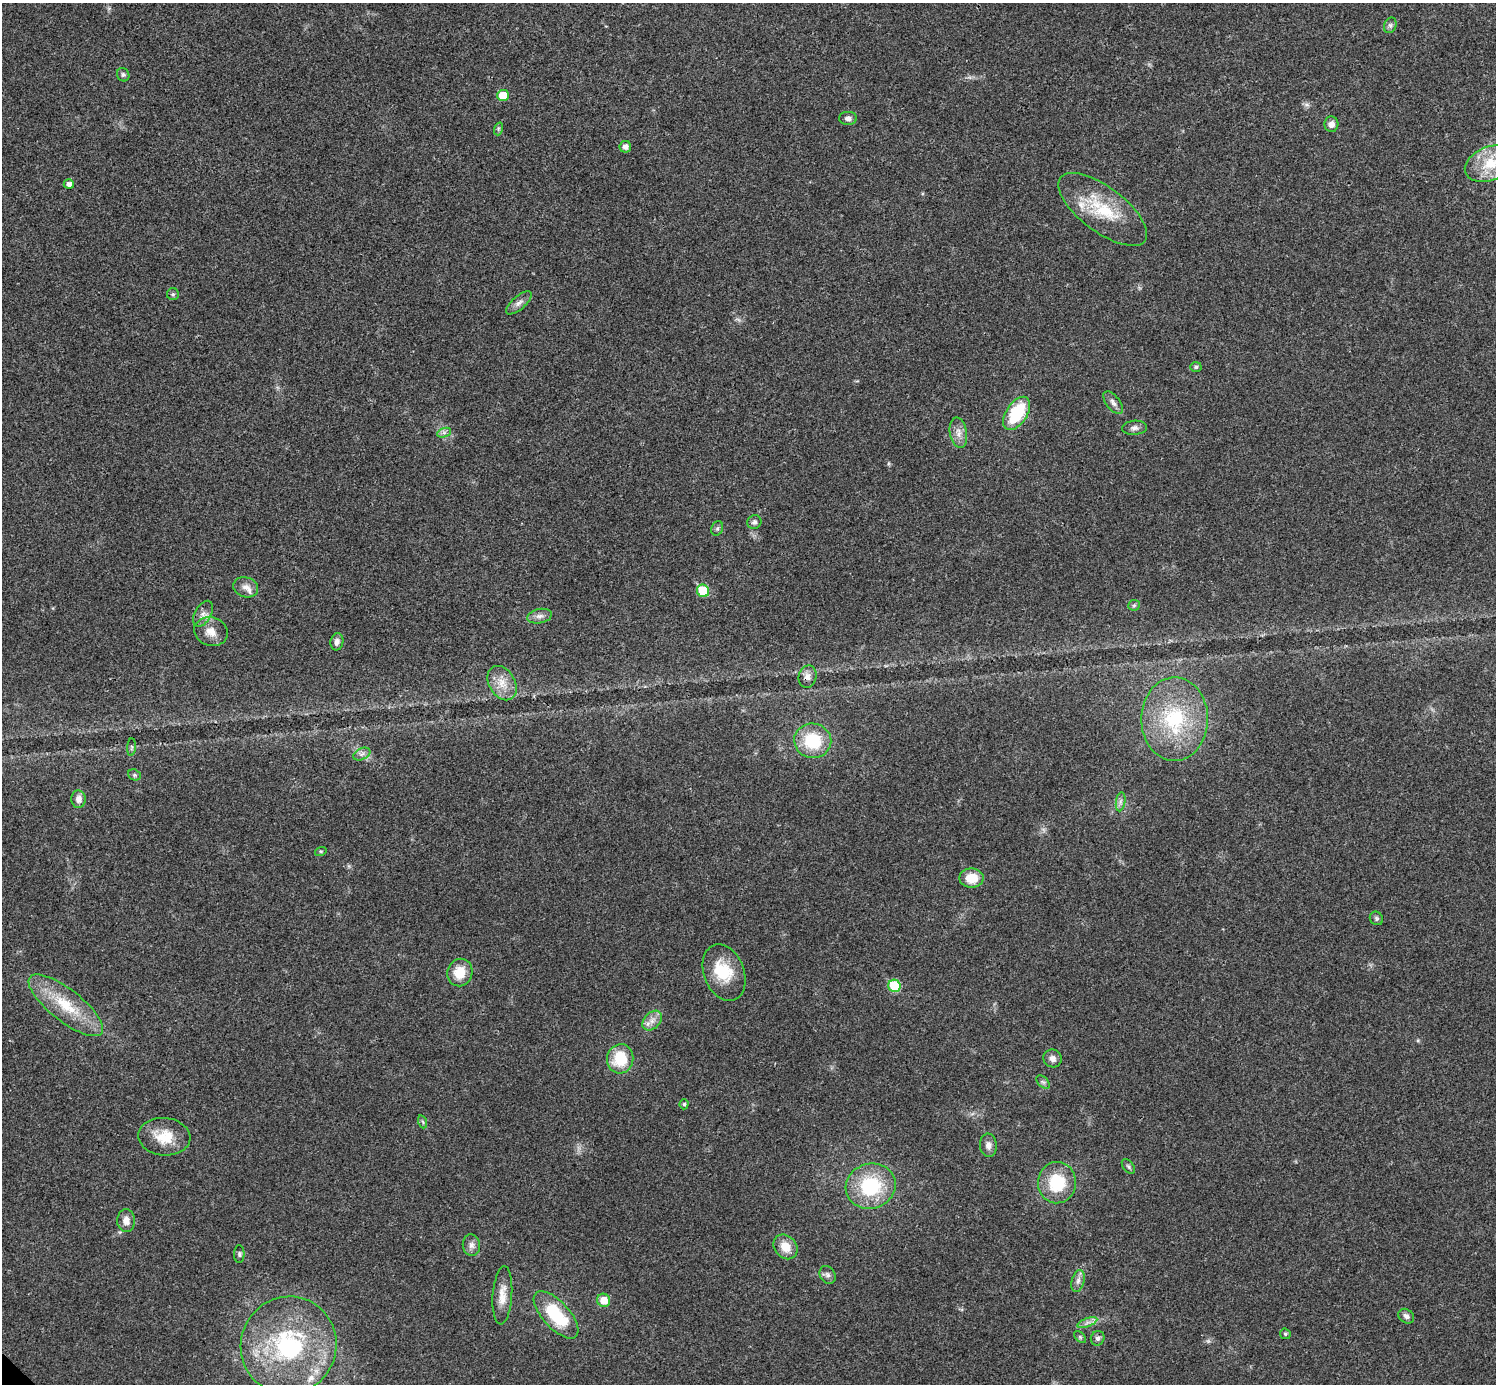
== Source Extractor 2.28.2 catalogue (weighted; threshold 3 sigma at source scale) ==
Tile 10 of 4 x 4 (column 2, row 3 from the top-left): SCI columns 1498-2991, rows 1541-2922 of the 5986 x 5986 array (HDU 1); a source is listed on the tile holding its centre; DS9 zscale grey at full resolution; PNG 1498 x 1386 px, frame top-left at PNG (2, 3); each listed source drawn as its Kron ellipse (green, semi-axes under 4 px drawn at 4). Shown black and unused: <1% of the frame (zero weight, under 3 of 4 exposures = <1% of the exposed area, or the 3 px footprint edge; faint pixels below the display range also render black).
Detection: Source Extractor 2.28.2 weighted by HDU 2 'WHT'; one run over the whole footprint, this tile lists its part. Background 0.0221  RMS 0.0041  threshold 0.0185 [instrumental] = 3 sigma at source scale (4.5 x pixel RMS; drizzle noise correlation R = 1.50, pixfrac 1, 0.05/0.05 arcsec/px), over >= 5 px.
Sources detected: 73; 4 inside a brighter listed object's ellipse — not listed separately; the other 69 listed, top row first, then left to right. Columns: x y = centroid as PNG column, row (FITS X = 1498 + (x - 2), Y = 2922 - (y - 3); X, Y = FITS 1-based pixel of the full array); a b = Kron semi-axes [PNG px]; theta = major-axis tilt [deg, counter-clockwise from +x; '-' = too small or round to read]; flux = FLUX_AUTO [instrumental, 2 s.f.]
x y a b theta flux
1390 25 8 6 70 1.1
123 75 7 6 - 0.89
503 95 6 5 - 7.7
848 118 9 6 0 1.6
1331 124 8 7 - 2.4
498 129 6 4 72 0.7
625 147 6 5 - 2.3
1491 163 27 17 20 13
69 184 5 5 - 1.9
1103 209 53 22 -37 22
173 294 6 6 - 0.76
519 303 16 6 41 2.2
1196 367 5 5 - 0.82
1113 403 13 6 -53 1.9
1017 413 18 10 57 21
1135 428 12 7 3 1.8
444 433 7 4 19 1.1
958 433 15 8 -80 3.2
754 522 7 6 - 1.1
717 528 7 5 69 0.85
246 587 13 10 -17 2.8
703 591 6 6 - 16
1134 605 6 5 - 0.7
203 614 14 8 60 2.7
539 616 12 7 12 2.1
211 632 17 14 -20 5.3
337 642 8 6 81 1.8
807 677 11 9 76 2.3
502 683 18 13 -59 6.4
1175 719 42 33 89 37
813 741 18 17 - 17
132 747 9 4 85 0.72
362 754 9 5 25 1.4
134 775 7 5 -21 0.8
78 799 9 7 88 2.9
1121 802 9 4 81 1.4
321 851 6 4 17 0.48
971 878 12 9 1 8.4
1376 918 7 6 - 0.91
460 973 14 12 71 8.4
724 973 29 20 -69 14
894 986 6 6 - 19
66 1005 45 16 -38 18
652 1021 11 8 46 2.9
1052 1058 9 8 - 2.1
620 1059 15 13 82 14
1043 1082 8 5 -44 1
684 1104 5 4 - 0.74
423 1122 6 4 -71 0.64
164 1137 26 19 -5 11
988 1145 12 8 -86 2.4
1128 1167 8 5 -53 0.86
1057 1183 21 19 87 18
871 1186 25 22 17 28
126 1221 11 9 -90 3.3
471 1245 11 8 -80 2.2
786 1247 13 11 -49 6
239 1254 9 5 -89 0.87
828 1275 9 7 -59 1.5
1078 1281 11 6 74 1.9
502 1295 29 9 86 5.6
604 1300 7 6 - 6
556 1315 30 13 -48 23
1406 1316 8 6 -37 1.7
1087 1322 10 3 21 1.4
1285 1334 5 5 - 0.64
1080 1337 7 4 -46 0.71
1098 1338 7 6 - 1.4
289 1345 49 47 65 62
Overlapping masked pixels (flux is a lower limit): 1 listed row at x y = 807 677
Isophote crosses this tile's border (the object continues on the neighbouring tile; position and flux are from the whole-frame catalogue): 1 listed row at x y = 1491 163